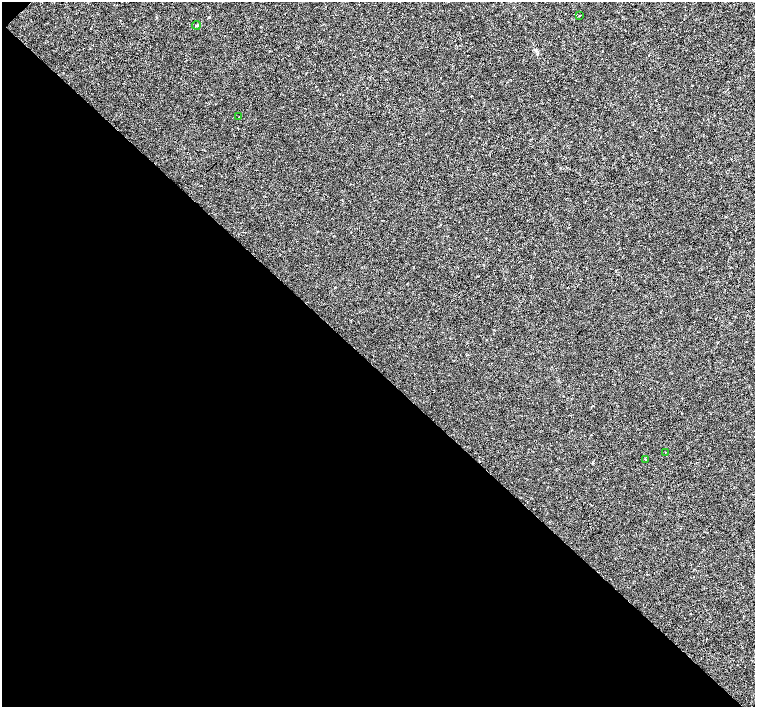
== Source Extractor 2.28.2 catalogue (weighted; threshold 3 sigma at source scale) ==
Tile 9 of 4 x 4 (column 1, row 3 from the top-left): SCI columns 6-1510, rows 1632-3040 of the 6026 x 6016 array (HDU 1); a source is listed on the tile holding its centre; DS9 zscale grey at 2 x 2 block average (1 PNG px = mean of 2 x 2 image px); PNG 757 x 709 px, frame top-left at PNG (2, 2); each listed source drawn as its Kron ellipse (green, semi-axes under 4 px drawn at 4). Shown black and unused: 48% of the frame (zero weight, under 3 of 4 exposures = <1% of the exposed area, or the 3 px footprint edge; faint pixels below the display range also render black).
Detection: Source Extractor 2.28.2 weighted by HDU 2 'WHT'; one run over the whole footprint, this tile lists its part. Background -4.64e-05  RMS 0.0017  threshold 0.00754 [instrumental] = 3 sigma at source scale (4.5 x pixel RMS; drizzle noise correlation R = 1.50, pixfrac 1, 0.0396/0.0396 arcsec/px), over >= 5 px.
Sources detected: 5; all 5 listed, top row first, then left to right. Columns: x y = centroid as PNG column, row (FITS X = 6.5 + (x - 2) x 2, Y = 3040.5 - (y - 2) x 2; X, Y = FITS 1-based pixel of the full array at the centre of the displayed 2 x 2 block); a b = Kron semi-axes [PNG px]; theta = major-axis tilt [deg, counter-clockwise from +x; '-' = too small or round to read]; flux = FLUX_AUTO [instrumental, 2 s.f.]
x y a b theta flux
580 15 2 2 - 0.18
196 25 4 2 - 0.32
239 116 2 2 - 0.26
665 452 2 2 - 0.23
646 459 2 2 - 0.32